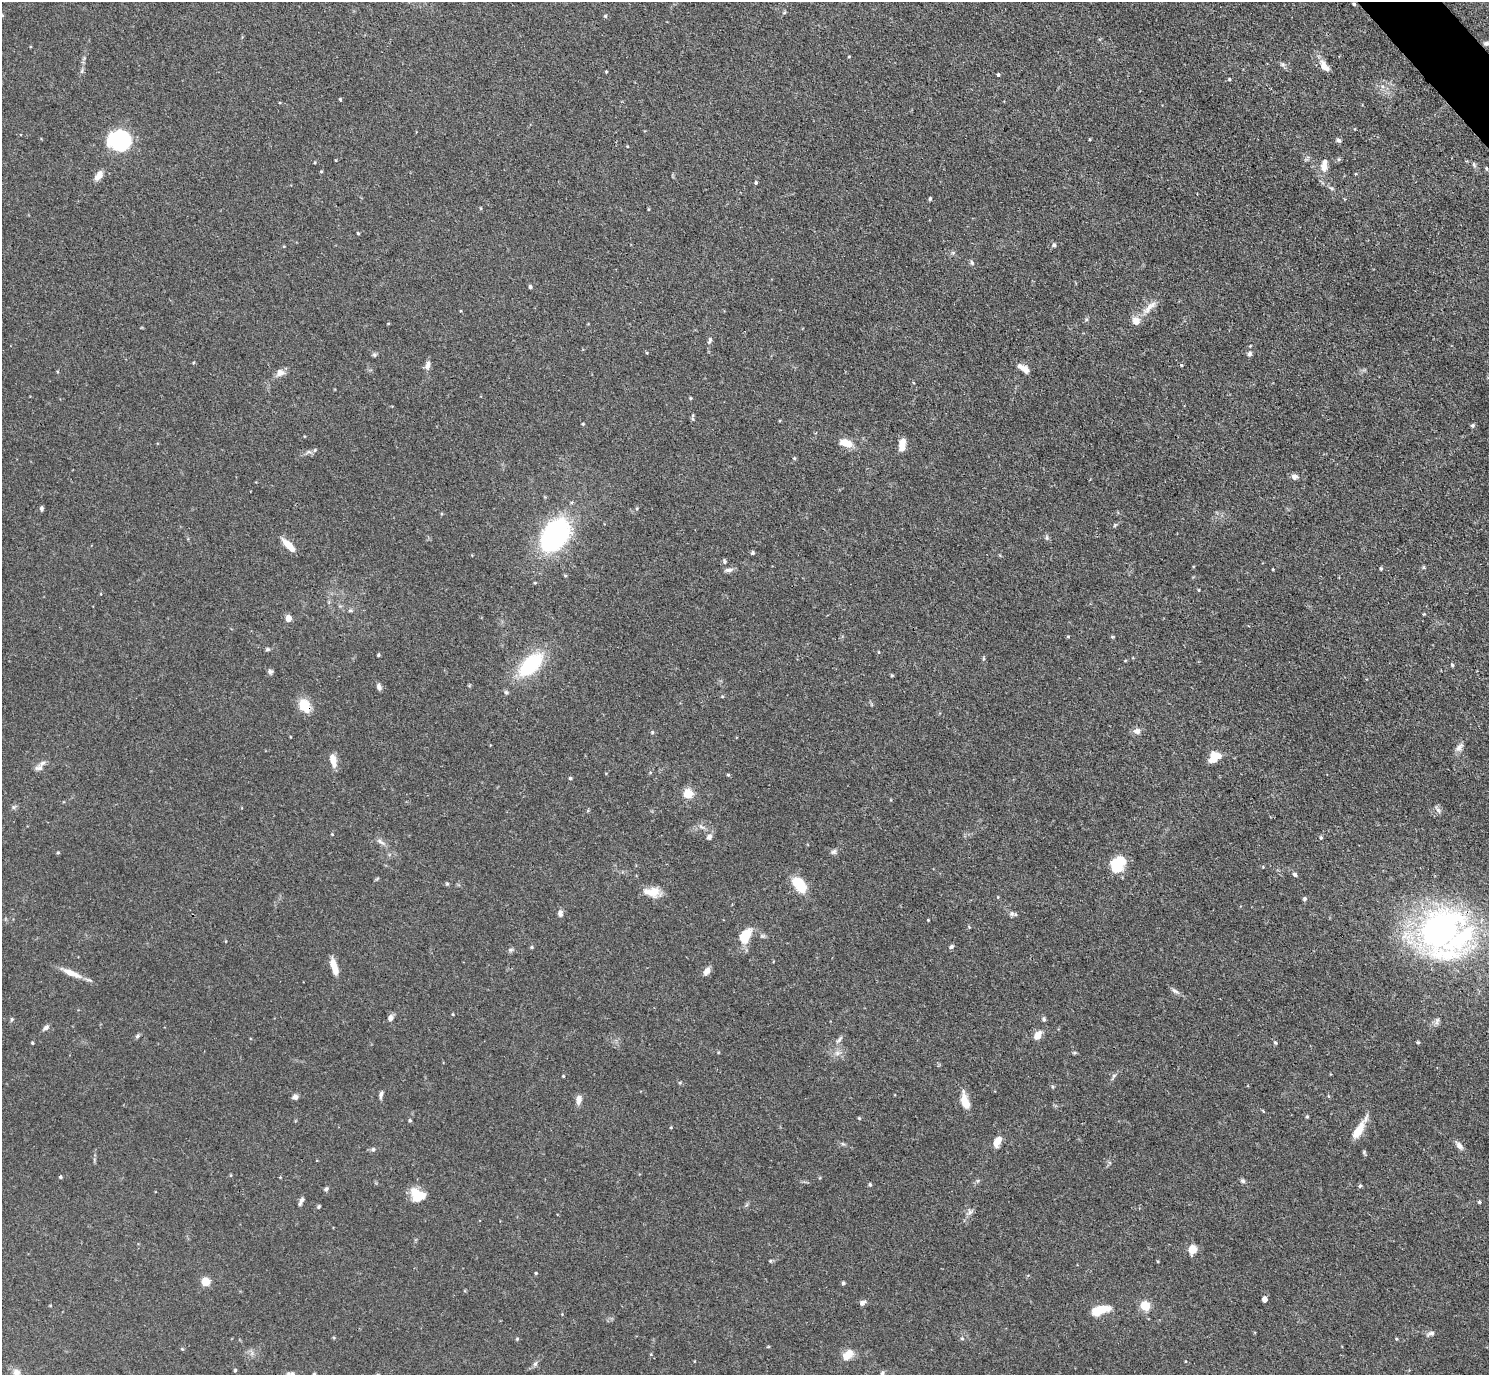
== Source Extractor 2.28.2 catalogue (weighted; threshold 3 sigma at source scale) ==
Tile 10 of 4 x 4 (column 2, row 3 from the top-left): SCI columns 1498-2984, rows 1682-3054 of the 5969 x 5965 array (HDU 1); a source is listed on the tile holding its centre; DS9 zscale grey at full resolution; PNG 1491 x 1377 px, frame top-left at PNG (2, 2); no overlay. Shown black and unused: <1% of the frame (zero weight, under 3 of 4 exposures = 1% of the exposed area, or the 3 px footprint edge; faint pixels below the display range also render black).
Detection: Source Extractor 2.28.2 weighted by HDU 2 'WHT'; one run over the whole footprint, this tile lists its part. Background 0.0699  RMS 0.0041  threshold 0.0184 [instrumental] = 3 sigma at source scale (4.5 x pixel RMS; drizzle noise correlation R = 1.50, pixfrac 1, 0.05/0.05 arcsec/px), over >= 5 px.
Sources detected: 173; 6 inside a brighter listed object's ellipse — not listed separately; the other 167 listed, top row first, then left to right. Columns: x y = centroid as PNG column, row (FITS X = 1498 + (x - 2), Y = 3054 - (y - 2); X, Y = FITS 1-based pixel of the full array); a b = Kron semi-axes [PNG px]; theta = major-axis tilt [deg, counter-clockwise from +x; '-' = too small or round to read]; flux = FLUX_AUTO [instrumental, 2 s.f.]
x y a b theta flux
1354 4 4 4 - 0.59
784 13 5 3 - 0.42
605 16 5 4 - 0.47
1486 43 9 6 13 1.1
1283 64 7 4 -89 0.71
1324 66 17 8 -55 3.3
606 72 3 2 - 0.39
998 75 4 4 - 0.61
1229 79 3 3 - 0.46
340 99 3 3 - 0.44
119 140 21 17 -5 41
1338 140 6 5 - 0.85
627 146 4 3 - 0.29
315 162 4 2 - 0.37
1474 165 8 4 -64 0.8
1324 167 10 8 -73 2.8
1486 168 5 3 - 0.42
321 171 4 4 - 0.38
99 175 13 7 50 3
756 183 4 4 - 0.68
1331 188 6 4 -42 0.66
930 199 4 3 - 0.63
481 208 5 3 - 0.36
648 209 5 3 - 0.38
358 233 4 3 - 0.46
1054 245 5 5 - 0.75
284 246 4 3 - 0.32
972 262 7 4 -69 0.71
530 287 4 4 - 0.88
1149 307 26 7 45 4.2
710 340 9 5 74 1.1
1250 354 7 5 73 1.1
374 355 6 5 - 0.7
1181 364 4 3 - 0.79
428 365 11 6 79 1.9
1026 369 11 7 -72 2.1
280 373 10 9 - 2.6
690 398 4 3 - 0.46
693 419 6 5 - 0.67
583 424 4 3 - 0.39
1472 426 5 5 - 0.77
846 443 16 9 -18 5.5
902 444 14 6 82 4.6
315 450 6 5 - 0.63
309 452 7 4 -18 0.8
794 458 5 4 - 0.5
1294 476 7 6 - 1.7
41 508 6 4 -90 0.84
637 508 5 3 - 0.42
1115 525 5 4 - 0.52
555 535 24 16 54 94
1047 538 8 5 -84 0.82
288 545 17 6 -46 5.3
753 553 5 4 - 0.72
1273 569 3 2 - 0.32
1381 569 4 3 - 0.52
729 570 11 5 6 1.4
350 610 6 5 - 0.67
1424 614 4 4 - 0.34
288 618 5 4 - 5.9
1068 637 5 3 - 0.38
267 649 6 4 2 0.65
879 652 5 3 - 0.33
378 655 3 3 - 0.54
983 659 6 4 84 0.61
531 665 23 12 44 34
1452 665 4 4 - 0.57
270 671 7 6 - 0.95
892 675 4 3 - 0.51
379 687 8 5 -69 1.3
506 692 6 5 - 0.73
304 706 15 11 -58 7.5
1137 731 9 7 -8 2
652 732 5 4 - 0.5
1459 747 14 7 54 2
1213 759 11 10 - 4.2
333 760 16 7 -77 4.1
39 768 12 8 15 2
728 775 5 3 - 0.41
570 778 4 4 - 0.53
688 794 5 5 - 21
1438 810 9 4 -54 1
332 834 4 3 - 0.35
709 837 7 6 - 1.4
1321 837 5 4 - 0.65
380 842 13 5 -32 1.6
834 852 8 6 33 1.1
58 853 4 4 - 0.47
1118 864 17 12 58 14
1263 867 4 3 - 0.29
1295 874 5 4 - 0.98
447 884 6 4 -19 0.5
800 885 20 11 -54 10
652 892 20 11 -3 5.6
1305 899 6 6 - 0.68
560 913 9 6 86 1.5
1012 914 7 6 - 0.99
928 920 3 3 - 0.31
969 927 5 3 - 0.34
1442 932 51 43 39 130
745 936 18 11 57 9.1
226 941 4 3 - 0.3
532 947 5 4 - 0.49
951 947 7 5 34 0.88
510 950 8 4 31 0.75
334 966 17 6 -72 5.6
707 971 11 7 61 2.2
72 973 28 7 -23 5
1175 991 11 5 -31 1.3
390 1018 7 6 - 1.9
12 1019 6 4 73 0.6
1044 1019 6 5 - 0.69
1437 1021 11 5 72 1.2
46 1027 9 6 40 1.1
1037 1035 8 7 - 4.3
137 1036 7 5 37 0.73
839 1040 12 5 49 1.3
1418 1042 4 3 - 0.51
32 1043 3 3 - 0.46
1275 1043 5 4 - 0.58
837 1053 8 7 - 1.8
563 1076 3 3 - 0.39
1114 1076 7 4 45 0.78
1052 1087 5 3 - 0.48
381 1095 10 4 78 1.1
295 1097 7 6 - 1.4
579 1099 12 7 81 2.2
965 1101 18 8 -75 5.9
1307 1116 4 4 - 0.45
859 1118 4 4 - 0.38
410 1120 5 4 - 0.53
671 1127 4 3 - 0.35
1359 1130 27 8 59 7.1
997 1142 12 7 64 3.7
843 1144 7 4 -18 0.66
1459 1146 12 7 -48 1.8
373 1149 6 5 - 0.82
1364 1152 8 3 -66 0.56
60 1177 4 3 - 0.63
1243 1181 7 6 - 0.81
870 1185 5 4 - 0.62
1360 1186 6 4 64 0.59
326 1189 6 5 - 0.69
418 1195 16 12 -31 8.5
302 1200 10 6 51 1.2
1479 1202 4 4 - 0.52
319 1207 5 4 - 0.52
970 1212 8 6 45 1.3
1192 1249 8 6 82 6.7
770 1261 5 4 - 0.5
536 1273 4 3 - 0.38
206 1282 5 5 - 17
843 1283 5 4 - 0.67
1265 1299 5 4 - 2.7
862 1303 7 5 34 1.5
1145 1306 9 8 - 7
1100 1310 21 9 16 8.2
1431 1333 11 6 14 1.3
962 1338 6 4 -65 0.64
517 1339 5 4 - 0.44
182 1349 4 4 - 0.43
847 1355 19 11 45 4.2
535 1364 8 5 53 1
235 1370 5 4 - 0.4
17 1373 14 9 -67 2.6
292 1373 8 5 14 0.88
882 1374 9 5 -79 1.1
Overlapping masked pixels (flux is a lower limit): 3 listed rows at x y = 1354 4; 304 706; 1442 932
Isophote crosses this tile's border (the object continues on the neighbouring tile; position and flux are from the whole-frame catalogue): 4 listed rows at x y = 1486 43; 17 1373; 292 1373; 882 1374